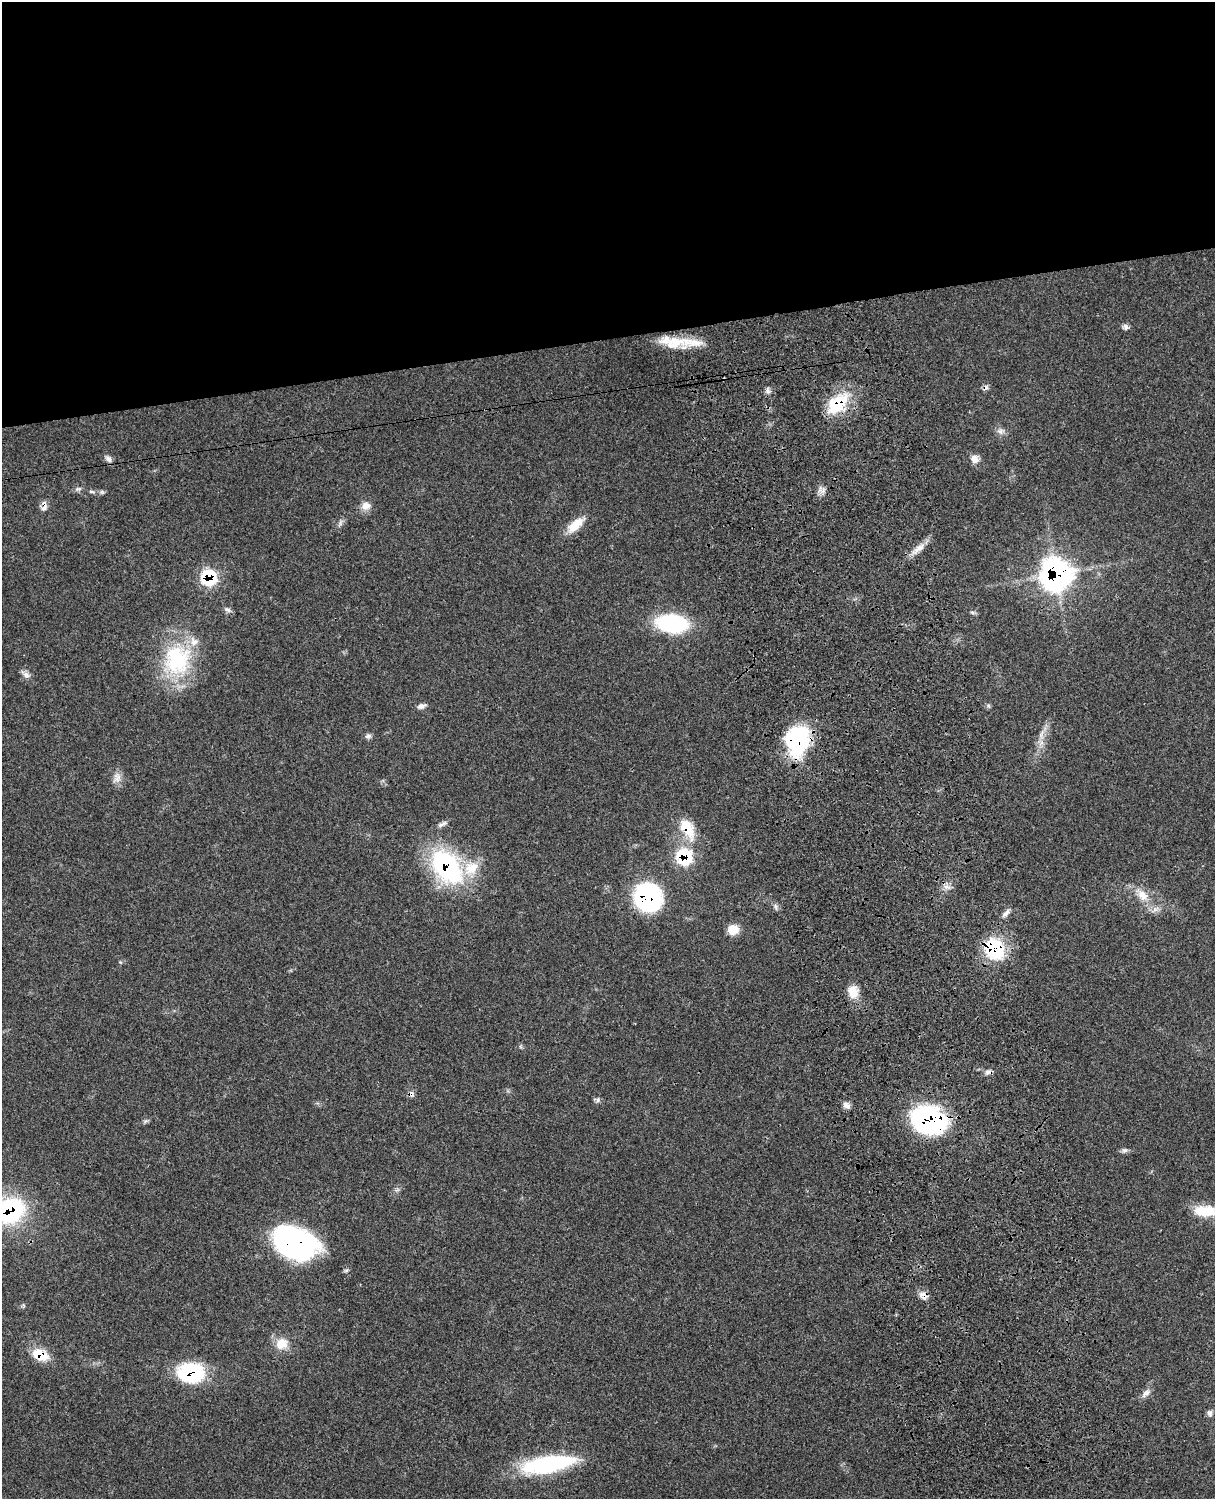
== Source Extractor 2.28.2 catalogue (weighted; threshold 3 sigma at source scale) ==
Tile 2 of 4 x 3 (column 2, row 1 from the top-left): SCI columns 1331-2543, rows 3270-4766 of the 5088 x 4928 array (HDU 1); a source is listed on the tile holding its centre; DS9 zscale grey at full resolution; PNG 1217 x 1501 px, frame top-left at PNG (2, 2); no overlay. Shown black and unused: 23% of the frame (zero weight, under 3 of 4 exposures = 6% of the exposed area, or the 3 px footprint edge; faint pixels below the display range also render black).
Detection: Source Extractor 2.28.2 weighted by HDU 2 'WHT'; one run over the whole footprint, this tile lists its part. Background 0.0761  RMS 0.0058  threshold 0.026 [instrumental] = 3 sigma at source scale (4.5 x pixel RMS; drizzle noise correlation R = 1.50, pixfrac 1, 0.05/0.05 arcsec/px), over >= 5 px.
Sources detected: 62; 2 cosmic-ray / hot-pixel residue — not listed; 2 inside a brighter listed object's ellipse — not listed separately; the other 58 listed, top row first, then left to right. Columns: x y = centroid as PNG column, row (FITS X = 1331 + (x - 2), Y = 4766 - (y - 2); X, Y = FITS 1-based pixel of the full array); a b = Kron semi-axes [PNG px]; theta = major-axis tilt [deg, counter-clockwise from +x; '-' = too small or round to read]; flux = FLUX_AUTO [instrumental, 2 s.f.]
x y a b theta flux
1126 327 8 6 -47 1.9
674 343 45 15 -10 20
767 390 10 6 -90 1.7
837 404 32 19 46 26
1000 431 10 9 - 2.7
108 459 11 6 -49 2.4
974 459 11 9 -53 4.1
78 489 10 5 17 1.5
92 492 10 4 -5 1.3
44 506 15 7 86 2.9
366 506 13 11 15 4.6
340 523 9 4 71 1.4
575 525 23 10 42 11
918 549 23 7 37 5.8
1056 574 14 13 - 370
209 577 13 13 - 31
227 610 9 6 -30 1.8
972 612 7 4 -19 0.98
672 623 35 19 -6 49
177 660 45 38 86 53
26 675 13 7 -33 2.6
421 706 10 6 15 2.3
988 706 6 4 -88 0.91
1041 735 16 5 84 3.9
368 736 8 7 - 1.6
797 740 29 22 83 63
117 778 15 11 74 4.4
442 824 16 5 27 2.2
687 829 28 14 -59 16
684 857 14 13 - 33
447 866 43 26 -52 82
946 887 9 6 -7 2.5
1142 895 23 12 -48 10
648 897 23 22 - 99
776 907 9 6 -80 1.6
1006 913 14 6 48 2.6
733 929 12 12 - 7.4
994 949 24 20 -53 37
853 992 15 11 -77 8.5
988 1072 11 6 1 2.2
411 1094 8 7 - 2.1
598 1100 7 5 82 1.3
846 1105 10 7 -35 2.7
929 1120 34 24 -14 100
145 1121 8 4 15 1.1
1124 1150 9 7 32 1.5
397 1190 7 4 19 1.1
10 1210 30 25 28 69
1206 1211 32 13 -2 19
294 1243 42 26 -23 130
923 1295 13 10 -35 3.9
23 1305 6 4 -71 0.74
282 1344 17 15 20 9
40 1355 19 13 -22 14
191 1373 26 18 -1 48
1146 1393 15 7 41 3
1210 1413 8 7 - 1.8
548 1464 56 17 9 66
Overlapping masked pixels (flux is a lower limit): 18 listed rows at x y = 837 404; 44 506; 1056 574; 209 577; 797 740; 687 829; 684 857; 447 866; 648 897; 994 949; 988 1072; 411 1094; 929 1120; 10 1210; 294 1243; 923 1295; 40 1355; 191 1373
Isophote crosses this tile's border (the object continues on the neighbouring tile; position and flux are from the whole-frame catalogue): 2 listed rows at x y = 10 1210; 1206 1211